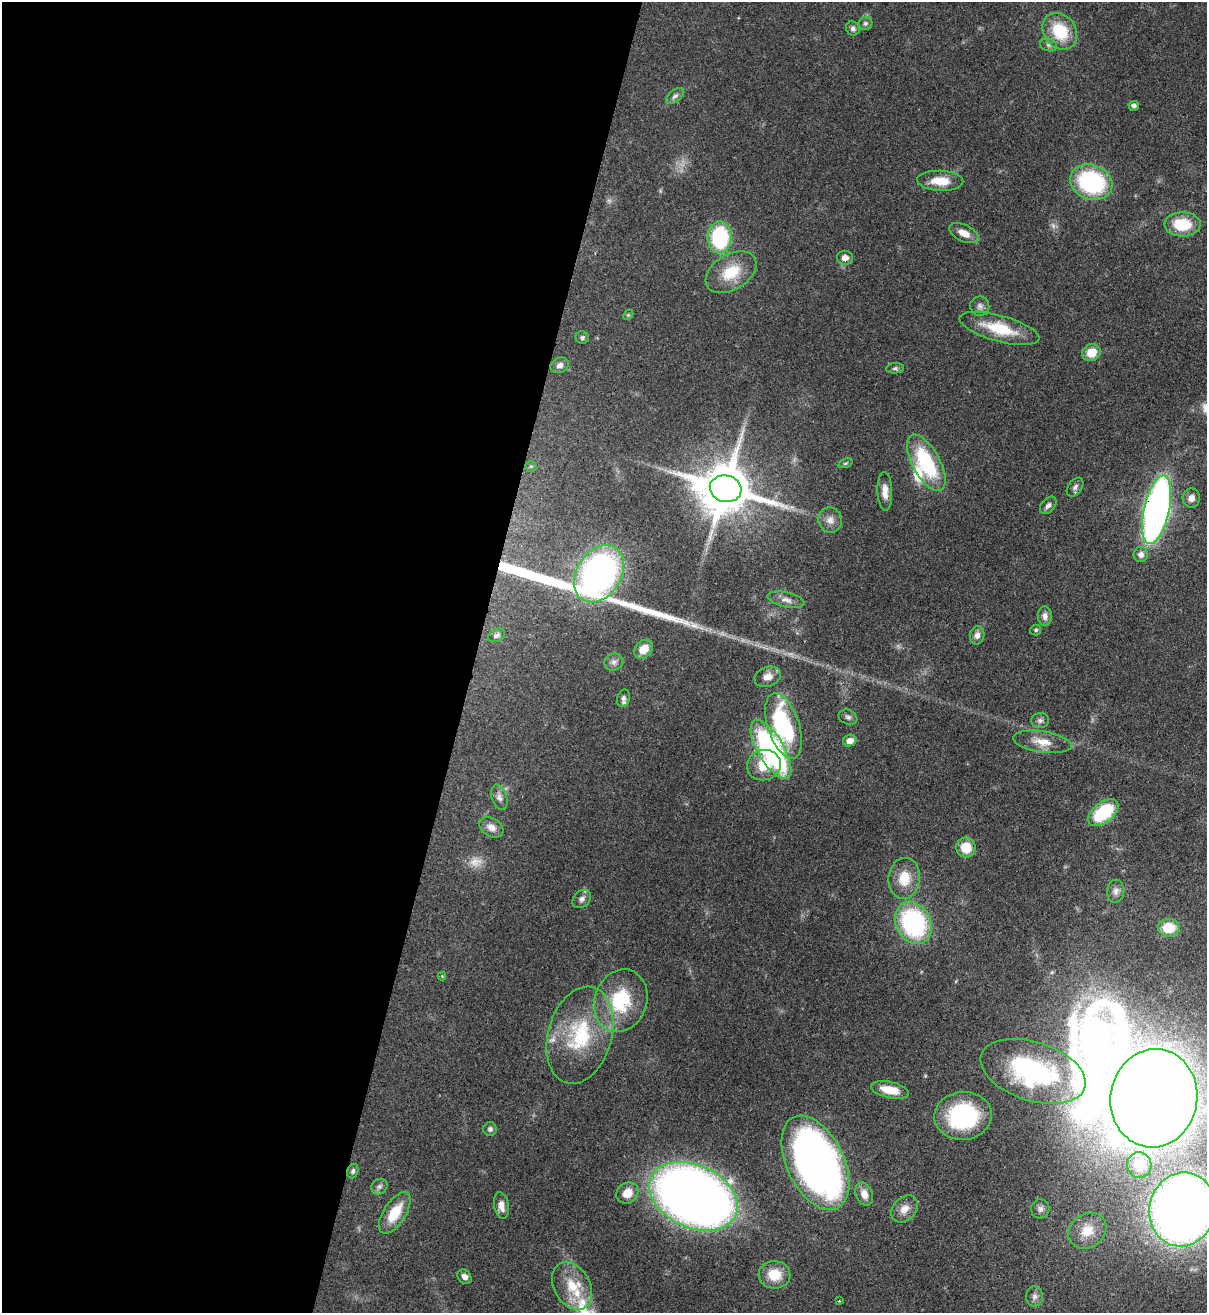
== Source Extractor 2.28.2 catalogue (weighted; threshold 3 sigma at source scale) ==
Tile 5 of 4 x 4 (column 1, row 2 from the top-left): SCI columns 344-1548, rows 2652-3962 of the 5380 x 5303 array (HDU 1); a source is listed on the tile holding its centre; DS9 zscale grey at full resolution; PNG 1209 x 1315 px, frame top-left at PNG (2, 2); each listed source drawn as its Kron ellipse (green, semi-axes under 4 px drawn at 4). Shown black and unused: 39% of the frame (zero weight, under 3 of 4 exposures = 7% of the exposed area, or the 3 px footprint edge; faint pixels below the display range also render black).
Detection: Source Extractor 2.28.2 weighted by HDU 2 'WHT'; one run over the whole footprint, this tile lists its part. Background 0.0834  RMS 0.0039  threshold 0.0177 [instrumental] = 3 sigma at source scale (4.5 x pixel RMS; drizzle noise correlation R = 1.50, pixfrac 1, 0.05/0.05 arcsec/px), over >= 5 px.
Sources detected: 94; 2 too faint to see at this stretch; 1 inside a brighter object's white glare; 2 long thin detections or spike segments (spike, bleed or trail) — neither listed nor drawn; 6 inside a brighter listed object's ellipse — not listed separately; the other 83 listed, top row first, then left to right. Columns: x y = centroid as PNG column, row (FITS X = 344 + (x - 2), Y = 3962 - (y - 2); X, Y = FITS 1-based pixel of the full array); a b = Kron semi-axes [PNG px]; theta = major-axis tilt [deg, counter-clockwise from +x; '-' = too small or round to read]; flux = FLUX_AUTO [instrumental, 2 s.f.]
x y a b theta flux
865 23 7 6 - 1
853 28 7 6 - 1.2
1060 31 20 16 -52 17
1049 45 8 6 -15 1.2
675 96 10 6 40 1.3
1134 106 5 5 - 1.3
940 181 23 10 -3 7.8
1091 182 21 17 -20 45
1182 224 18 12 -1 13
964 233 16 8 -25 4.4
720 237 16 12 89 36
845 258 8 7 - 2.3
731 272 28 17 32 13
980 306 10 9 - 1.7
628 315 6 4 45 0.49
999 328 41 13 -15 16
582 338 6 6 - 0.91
1091 353 9 8 - 6.4
560 365 9 7 26 1.8
895 368 9 5 5 0.87
845 463 7 4 19 0.69
926 463 31 14 -61 31
531 466 5 5 - 0.54
1075 487 10 6 53 1.4
726 489 16 13 -14 2500
885 491 19 7 -88 3.7
1191 498 9 8 - 2.3
1048 505 10 6 49 1.6
1157 510 35 12 77 210
830 520 13 11 -80 2.9
1141 555 7 7 - 2.1
599 574 31 22 57 130
786 600 19 7 -13 2.7
1045 616 10 7 -89 2.1
1036 630 5 5 - 0.81
496 635 9 6 26 1.1
977 635 9 7 78 2.1
643 649 10 8 46 6.2
614 662 9 8 - 1.8
768 677 13 9 21 3.5
623 698 9 6 75 1.6
848 717 9 7 -22 1.2
1040 720 9 7 1 1.4
783 726 34 15 -72 44
850 741 7 5 23 2.5
1042 742 29 10 -8 6.2
771 749 33 13 -59 81
764 765 17 15 16 8.6
499 797 13 7 -72 2
1103 813 17 10 38 24
491 827 13 9 -31 3
966 848 10 9 - 7.8
904 878 20 15 84 9.2
1116 891 11 8 84 2
582 899 10 8 46 1.8
913 923 22 17 -63 60
1169 928 11 9 0 9.4
442 976 4 4 - 0.31
621 1001 32 26 70 25
580 1035 50 32 74 33
1033 1071 54 29 -18 69
890 1090 19 8 -12 7.3
1154 1098 49 43 80 690
963 1116 29 24 5 44
490 1129 7 7 - 1.2
815 1163 50 28 -64 250
1139 1165 13 12 - 4.9
353 1171 7 5 71 0.88
379 1187 8 7 - 1.4
627 1193 11 10 - 5.3
864 1194 12 8 -69 3.5
693 1196 46 31 -25 400
501 1206 13 7 -80 3.1
904 1209 15 11 47 3.8
1040 1209 9 9 - 1.6
1182 1209 37 33 76 390
395 1213 24 11 57 12
1087 1231 20 16 36 8
775 1275 16 14 -2 8.7
465 1277 8 6 -51 1.8
572 1286 25 18 -60 12
1034 1296 10 8 89 1.9
839 1301 3 2 - 0.38
Overlapping masked pixels (flux is a lower limit): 2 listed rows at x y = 1157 510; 815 1163
Isophote crosses this tile's border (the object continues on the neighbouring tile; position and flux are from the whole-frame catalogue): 1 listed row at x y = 1182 1209